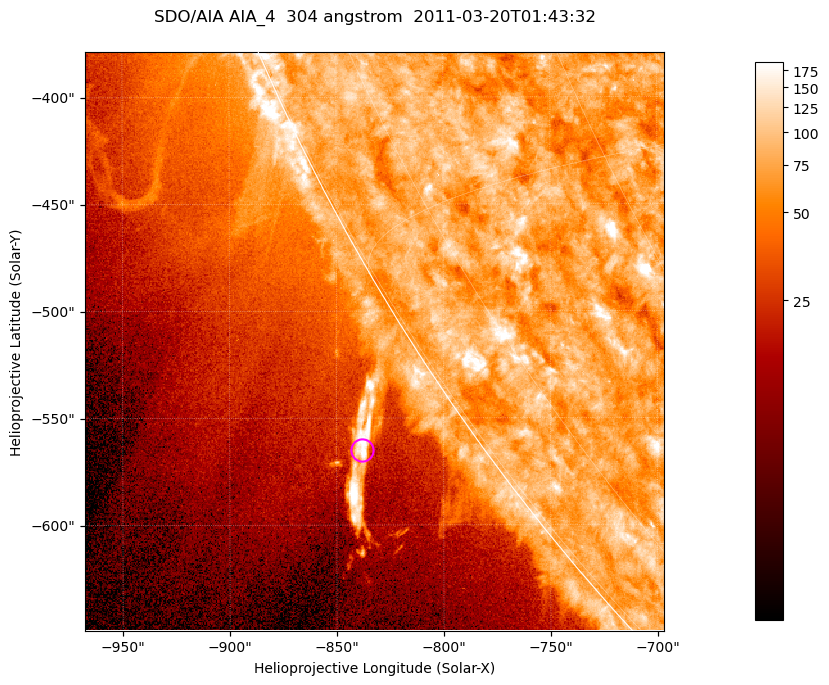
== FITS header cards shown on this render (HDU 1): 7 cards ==
TELESCOP= 'SDO/AIA '           / For AIA: SDO/AIA
INSTRUME= 'AIA_4   '           / For AIA: AIA_ATA1, AIA_ATA2, AIA_ATA3 or AIA_AT
WAVELNTH=                  304 / [angstrom] Wavelength
WAVEUNIT= 'angstrom'           / Wavelength unit: angstrom
DATE-OBS= '2011-03-20T01:43:32.123' / [ISO] Date when observation started; ISO 8
CTYPE1  = 'HPLN-TAN'           / CTYPE1; Typically HPLN
CTYPE2  = 'HPLT-TAN'           / CTYPE2; Typically HPLT

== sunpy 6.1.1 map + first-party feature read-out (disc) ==
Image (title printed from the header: SDO/AIA AIA_4  304 angstrom  2011-03-20T01:43:32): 451 x 451 px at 0.6 arcsec/px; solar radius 964 arcsec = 1606 px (partial field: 1.1% of the solar disc is inside the frame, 42% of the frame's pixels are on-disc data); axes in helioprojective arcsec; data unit not stated in the header (colour bar unlabelled)
Orientation: roll -0.132 deg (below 1 deg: not rotated)
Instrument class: DISC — disc imager (sunpy class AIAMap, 304 A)
Bright regions (active regions / flare kernels): reference = the on-disc median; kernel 5 px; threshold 5 sigma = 96.1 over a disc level ~76.6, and >= 1.15x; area >= 203 px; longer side >= 5 px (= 3 arcsec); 0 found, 0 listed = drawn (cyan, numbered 1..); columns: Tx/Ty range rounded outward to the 2 arcsec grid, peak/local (2 s.f.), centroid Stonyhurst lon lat
Off-limb structures (1.02-1.3 R_sun): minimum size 101 px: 4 found; the strongest spans PA ~120..125 deg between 1.02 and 1.07 R_sun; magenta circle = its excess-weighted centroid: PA ~125 deg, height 1.05 R_sun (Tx ~-838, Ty ~-564 arcsec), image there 6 x the reference